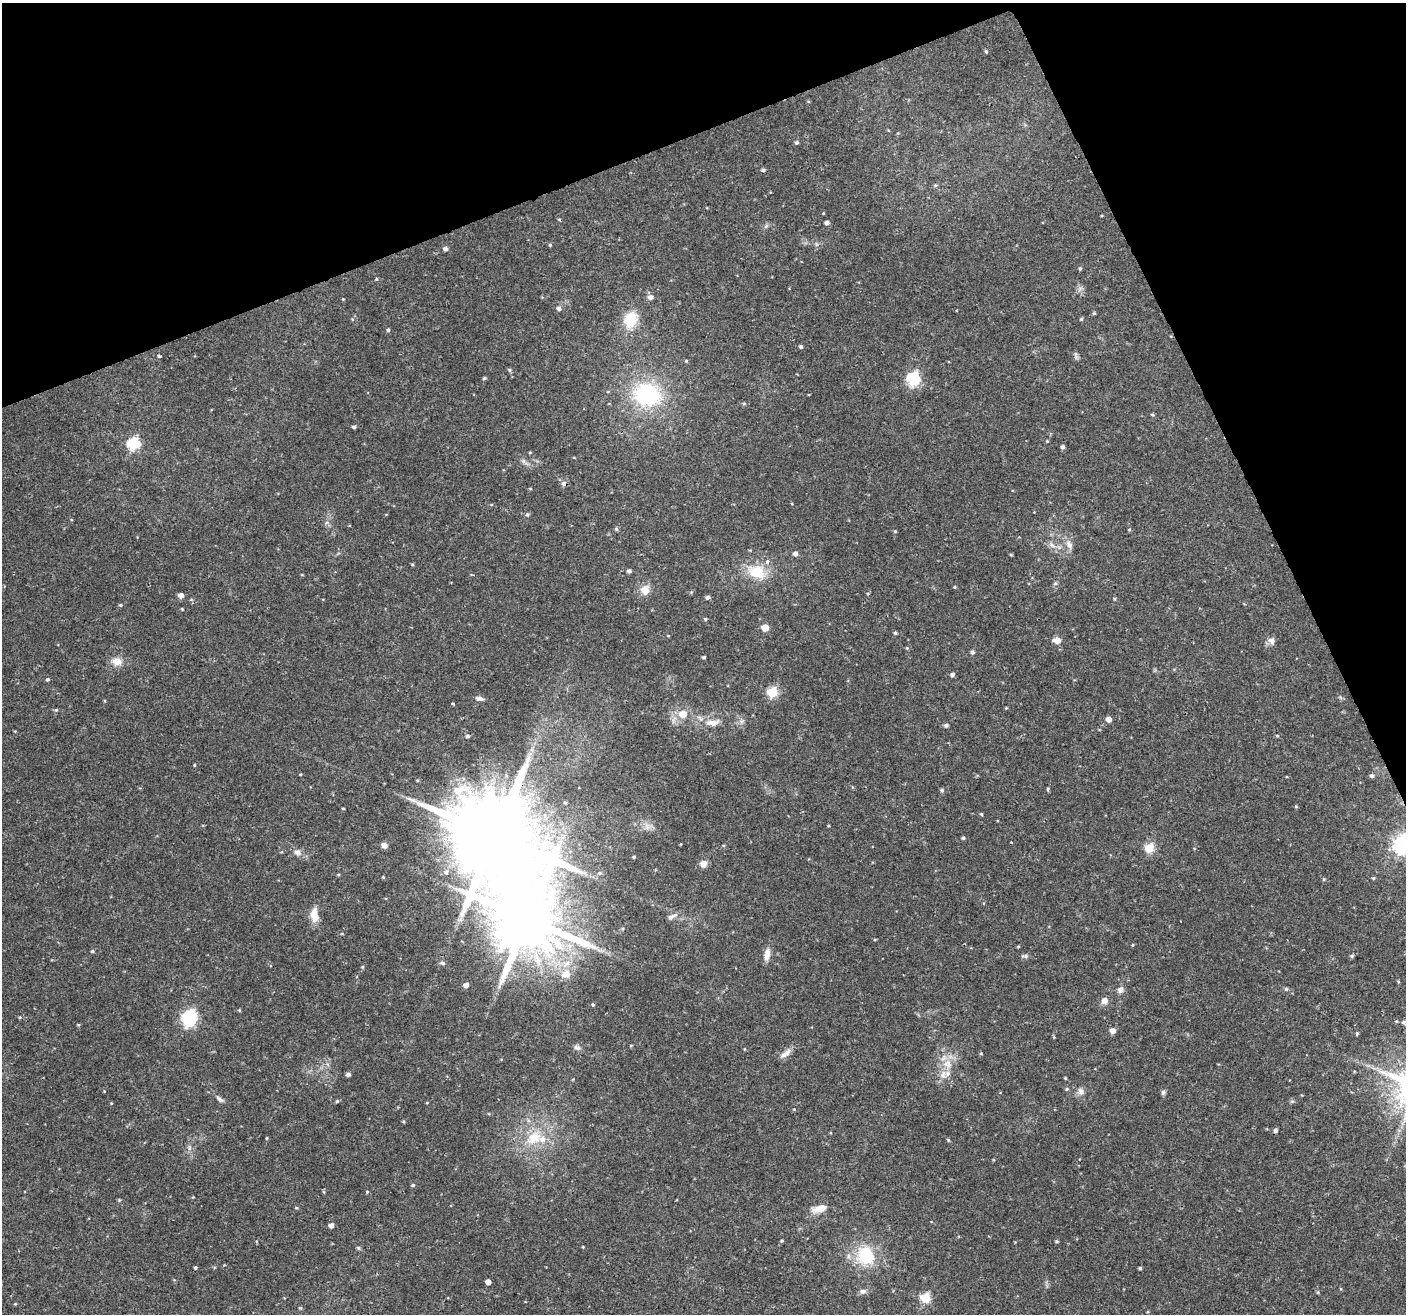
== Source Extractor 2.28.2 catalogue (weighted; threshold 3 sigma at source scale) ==
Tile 3 of 4 x 4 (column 3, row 1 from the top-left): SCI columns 2811-4214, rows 4024-5335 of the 5621 x 5477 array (HDU 1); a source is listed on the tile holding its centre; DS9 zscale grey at full resolution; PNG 1408 x 1316 px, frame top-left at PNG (2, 3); no overlay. Shown black and unused: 20% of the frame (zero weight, under 2 of 3 exposures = <1% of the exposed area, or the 3 px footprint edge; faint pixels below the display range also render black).
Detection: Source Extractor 2.28.2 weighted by HDU 2 'WHT'; one run over the whole footprint, this tile lists its part. Background 0.0366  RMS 0.0034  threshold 0.0153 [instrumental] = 3 sigma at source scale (4.5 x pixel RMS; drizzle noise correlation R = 1.50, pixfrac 1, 0.0396/0.0396 arcsec/px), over >= 5 px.
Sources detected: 167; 1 inside a brighter object's white glare — not listed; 5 inside a brighter listed object's ellipse — not listed separately; the other 161 listed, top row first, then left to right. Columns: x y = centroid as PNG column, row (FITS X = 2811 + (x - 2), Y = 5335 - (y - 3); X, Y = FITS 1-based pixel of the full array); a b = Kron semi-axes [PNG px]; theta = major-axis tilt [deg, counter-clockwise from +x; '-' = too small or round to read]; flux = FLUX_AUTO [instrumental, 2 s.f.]
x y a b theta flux
986 52 5 4 - 0.43
796 142 5 5 - 0.66
763 170 5 4 - 0.66
935 185 5 5 - 0.47
823 213 3 3 - 0.25
559 219 4 4 - 0.35
827 223 5 4 - 1.1
766 226 6 5 - 0.65
550 245 4 4 - 0.46
445 249 5 5 - 1.1
1080 268 5 4 - 0.45
376 279 4 4 - 0.39
650 297 7 6 - 1.4
343 299 3 3 - 0.24
559 309 6 5 - 1.1
1094 313 5 4 - 0.46
630 319 19 15 67 9.6
1081 319 4 4 - 0.46
388 330 4 4 - 0.52
801 347 4 4 - 0.61
159 356 5 3 - 0.5
1076 356 13 3 -75 0.65
509 370 6 5 - 0.53
484 378 4 4 - 0.52
913 379 6 6 - 46
647 395 34 28 -14 34
744 403 5 4 - 0.41
1152 415 5 4 - 0.4
354 427 4 4 - 0.78
1047 441 4 4 - 0.31
133 444 6 6 - 37
1062 447 5 4 - 0.87
524 462 15 5 -40 1.3
564 484 9 6 -30 1.1
530 488 5 3 - 0.28
527 514 5 5 - 0.62
616 529 6 4 -48 0.43
1129 530 5 3 - 0.29
895 531 4 3 - 0.36
1052 545 10 6 -44 1.5
1069 545 13 8 -60 2.1
795 554 5 5 - 1.3
1011 555 4 3 - 0.33
412 565 5 3 - 0.33
629 571 4 4 - 0.92
757 572 22 17 -20 10
302 575 5 3 - 0.25
1055 583 6 4 2 0.52
954 587 4 4 - 0.33
645 590 13 11 76 3.3
181 596 5 5 - 2.2
708 597 5 4 - 0.97
1114 599 5 3 - 0.38
120 605 4 4 - 0.46
182 609 4 3 - 0.28
705 619 4 4 - 0.37
765 628 5 5 - 6
895 633 4 4 - 0.49
668 636 4 3 - 0.23
1057 640 10 7 -6 2.1
1272 641 10 9 - 1.6
907 648 5 3 - 0.31
972 652 6 5 - 0.68
704 657 3 3 - 0.48
117 661 13 11 -10 3.4
952 675 4 4 - 0.99
47 679 4 4 - 0.52
772 692 6 5 - 24
479 698 9 5 -9 1.4
452 703 3 3 - 0.47
56 710 5 4 - 0.46
683 714 7 6 - 5.2
1108 719 5 4 - 2.2
713 723 22 9 5 3.8
946 725 5 4 - 0.84
467 736 5 5 - 0.61
1277 736 5 4 - 0.36
194 765 4 3 - 0.28
1371 776 5 5 - 0.91
417 780 5 3 - 0.34
1048 789 6 3 72 0.43
942 790 5 4 - 0.58
1296 806 4 4 - 0.35
343 808 4 3 - 0.3
981 814 4 3 - 0.37
647 827 10 7 85 1.6
496 835 27 24 -1 6400
963 838 4 3 - 0.58
681 844 4 2 - 0.23
1403 844 8 7 - 170
384 845 7 6 - 1.4
1149 848 6 6 - 8.5
297 852 10 7 -24 1.7
634 857 4 3 - 0.41
703 864 9 8 - 1.9
446 872 7 6 - 1
600 873 5 5 - 0.54
383 877 4 4 - 0.28
1373 878 4 4 - 0.45
1324 879 5 4 - 0.41
314 915 19 9 -84 4.2
672 916 16 6 28 1.5
1132 945 5 3 - 0.27
1018 946 5 3 - 0.3
92 951 5 4 - 0.45
767 954 18 7 82 2.5
1025 956 10 4 0 0.74
1352 956 5 4 - 0.51
442 963 8 5 -16 0.69
362 967 5 4 - 0.38
566 974 12 11 - 4.3
1398 981 5 3 - 0.31
466 985 5 4 - 1.9
1286 989 5 5 - 0.47
1120 990 7 7 - 1.7
1104 1001 9 8 - 1.8
593 1005 4 4 - 0.57
239 1010 5 4 - 0.31
19 1017 4 3 - 0.33
189 1018 7 6 - 85
1404 1022 6 4 16 0.7
78 1025 5 4 - 0.31
1113 1031 5 5 - 2.1
1357 1033 5 4 - 0.42
1054 1037 5 3 - 0.32
577 1047 10 6 -23 1.1
787 1052 13 8 48 2
948 1064 15 12 -48 4.6
348 1074 4 4 - 1.1
1065 1078 3 3 - 0.33
1067 1089 5 4 - 0.44
104 1091 4 3 - 0.23
1081 1091 11 8 -76 1.7
1163 1092 7 5 73 0.77
219 1099 13 5 -42 1.1
337 1101 5 4 - 0.43
403 1121 4 4 - 0.36
1275 1130 5 5 - 0.89
533 1138 26 17 32 11
948 1140 5 4 - 0.37
189 1148 9 4 -82 0.86
413 1185 5 4 - 0.45
367 1192 4 3 - 0.3
193 1197 4 3 - 0.24
119 1200 5 4 - 0.36
296 1208 5 3 - 0.3
819 1209 18 9 17 4.1
331 1225 4 4 - 1.8
782 1241 4 4 - 0.4
1057 1241 4 3 - 0.42
583 1247 5 3 - 0.25
358 1248 6 4 -23 0.52
865 1255 24 20 -69 16
195 1267 3 3 - 1
1140 1268 3 3 - 0.53
488 1282 4 4 - 2.6
863 1291 9 7 4 1.3
1318 1292 5 4 - 0.4
925 1298 5 5 - 20
15 1304 4 3 - 0.3
301 1308 5 3 - 0.35
Overlapping masked pixels (flux is a lower limit): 2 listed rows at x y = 564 484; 496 835
Isophote crosses this tile's border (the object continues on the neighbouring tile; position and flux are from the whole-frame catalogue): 1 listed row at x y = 1403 844